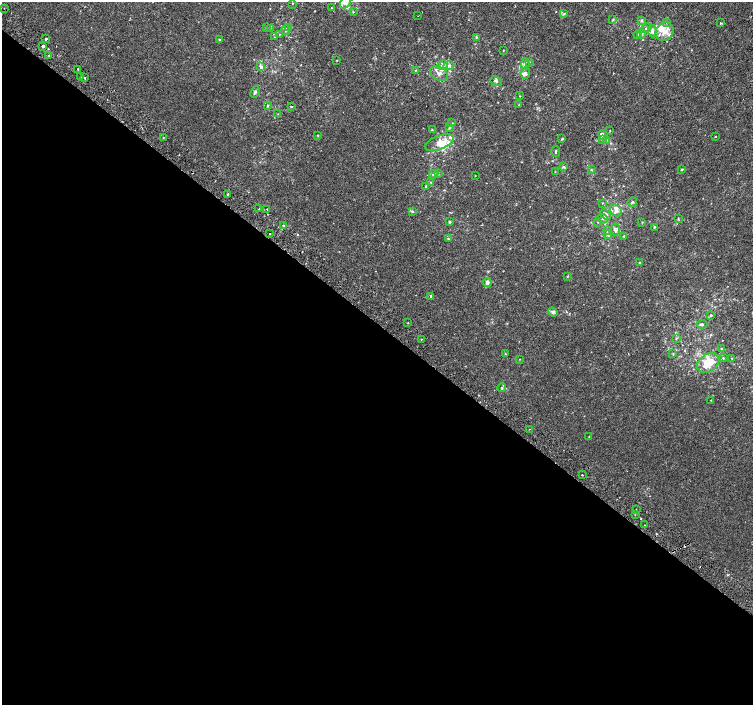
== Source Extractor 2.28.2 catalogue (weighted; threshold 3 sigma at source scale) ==
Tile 14 of 4 x 4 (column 2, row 4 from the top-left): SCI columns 1536-3036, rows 269-1674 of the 6068 x 6094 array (HDU 1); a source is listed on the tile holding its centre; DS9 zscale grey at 2 x 2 block average (1 PNG px = mean of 2 x 2 image px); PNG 755 x 707 px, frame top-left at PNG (2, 2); each listed source drawn as its Kron ellipse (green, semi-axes under 4 px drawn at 4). Shown black and unused: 54% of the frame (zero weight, under 2 of 3 exposures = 2% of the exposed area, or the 3 px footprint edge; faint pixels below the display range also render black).
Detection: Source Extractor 2.28.2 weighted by HDU 2 'WHT'; one run over the whole footprint, this tile lists its part. Background -5.48e-05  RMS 0.0027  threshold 0.0121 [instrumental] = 3 sigma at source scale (4.5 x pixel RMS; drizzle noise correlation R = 1.50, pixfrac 1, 0.0396/0.0396 arcsec/px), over >= 5 px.
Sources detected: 141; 3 cosmic-ray / hot-pixel residue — neither listed nor drawn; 23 inside a brighter listed object's ellipse — not listed separately; the other 115 listed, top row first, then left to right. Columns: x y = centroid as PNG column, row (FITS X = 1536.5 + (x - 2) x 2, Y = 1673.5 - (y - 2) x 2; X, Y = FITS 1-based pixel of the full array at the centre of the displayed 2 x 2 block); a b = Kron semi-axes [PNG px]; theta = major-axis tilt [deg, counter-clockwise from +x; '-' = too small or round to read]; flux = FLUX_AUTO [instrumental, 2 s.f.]
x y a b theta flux
346 2 7 5 57 3.8
292 3 2 2 - 0.43
4 8 2 2 - 0.49
331 8 2 2 - 0.22
353 12 3 2 - 0.44
564 14 4 3 - 0.89
418 16 2 2 - 0.21
613 19 4 3 - 0.56
642 20 4 3 - 0.81
666 23 3 3 - 0.52
721 23 2 2 - 1.3
289 27 3 3 - 0.65
266 28 3 2 - 0.44
270 28 3 2 - 0.29
646 28 5 3 - 1.1
286 30 5 2 - 0.76
652 31 6 4 -86 2.1
665 32 9 8 - 4.9
279 34 2 2 - 0.26
641 34 5 3 - 1.1
637 35 4 3 - 0.58
274 37 3 2 - 0.23
476 37 4 2 - 0.55
46 39 2 2 - 2.9
220 40 3 3 - 0.46
43 47 3 2 - 3.9
503 50 2 2 - 0.33
49 55 2 2 - 0.56
337 60 2 2 - 0.29
529 62 3 2 - 0.49
525 64 5 4 - 1.6
442 65 5 4 - 2.1
449 65 5 3 - 1.4
261 67 4 4 - 1.8
78 69 2 2 - 0.96
416 70 3 2 - 0.28
525 73 6 4 83 1.9
439 74 10 6 -31 3.4
81 76 2 2 - 1.7
84 78 2 2 - 5
496 81 6 4 -23 1.4
255 92 6 3 67 1.1
520 96 2 2 - 0.27
519 105 2 2 - 0.19
268 106 3 3 - 0.66
291 107 3 2 - 0.44
278 114 2 2 - 0.28
452 123 3 2 - 0.32
449 128 4 3 - 0.57
432 130 3 2 - 0.46
610 130 2 2 - 0.3
318 135 3 2 - 0.33
603 135 5 4 - 1
715 136 2 2 - 0.84
163 138 2 2 - 0.26
562 139 3 3 - 0.54
602 140 4 3 - 0.65
606 140 3 2 - 0.41
439 143 15 7 20 8.2
556 151 5 2 - 0.79
563 166 3 2 - 0.52
682 169 2 2 - 0.78
591 170 4 2 - 0.43
555 172 2 2 - 0.27
438 173 3 2 - 0.35
434 174 5 3 - 0.72
475 176 2 2 - 0.29
431 182 3 2 - 0.39
426 187 3 2 - 0.46
228 194 3 2 - 0.74
632 202 5 3 - 0.79
602 203 2 2 - 0.31
259 209 2 2 - 3.2
267 209 2 2 - 0.29
616 210 7 5 -41 2.5
412 211 4 3 - 0.71
606 214 6 4 -40 1.8
602 218 5 4 - 0.99
678 218 3 2 - 0.36
449 222 3 3 - 0.85
598 222 2 2 - 0.26
642 222 3 2 - 0.32
283 226 3 3 - 0.71
654 227 3 3 - 0.49
615 229 6 4 85 1.7
608 231 3 2 - 0.33
270 234 2 2 - 0.44
608 235 4 3 - 0.58
624 236 3 3 - 0.51
448 239 3 3 - 0.59
640 262 3 2 - 0.35
567 276 3 2 - 0.34
487 282 4 3 - 2.2
431 296 3 2 - 1.1
553 312 5 4 - 1.8
711 315 3 3 - 0.69
408 323 2 2 - 0.6
702 324 5 3 - 1.1
676 338 4 2 - 0.47
421 339 2 2 - 0.32
721 348 3 3 - 0.47
505 354 3 2 - 0.45
673 354 3 3 - 0.48
723 358 3 2 - 0.48
732 358 3 2 - 0.4
520 359 2 2 - 0.25
708 363 12 9 35 13
502 388 4 3 - 0.76
711 400 2 2 - 0.34
529 429 2 2 - 0.26
589 436 3 2 - 0.29
582 475 2 2 - 2.1
636 509 2 2 - 0.73
635 514 2 2 - 0.21
645 525 2 2 - 0.67
Overlapping masked pixels (flux is a lower limit): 1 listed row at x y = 43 47
Isophote crosses this tile's border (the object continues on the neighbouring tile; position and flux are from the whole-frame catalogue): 1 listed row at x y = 346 2
Diffuse or blended objects may show on this block-average render without a row.